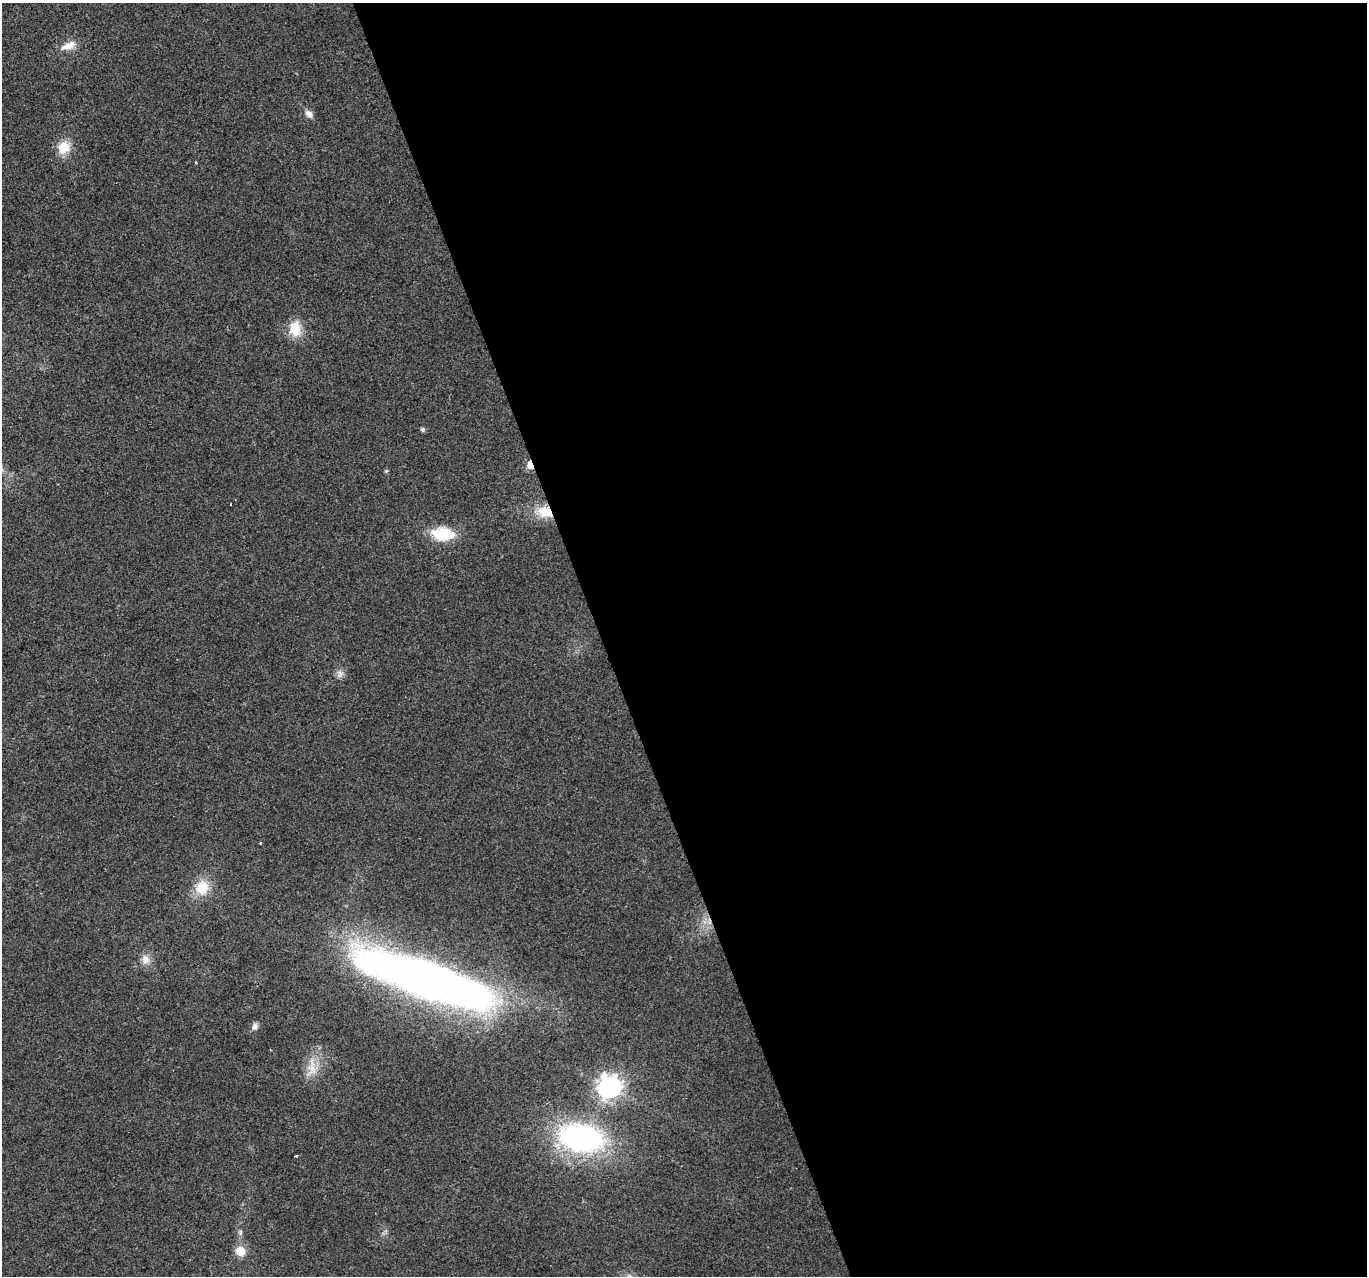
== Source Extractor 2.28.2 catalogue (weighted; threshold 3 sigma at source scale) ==
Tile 8 of 4 x 4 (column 4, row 2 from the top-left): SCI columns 4097-5461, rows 2675-3948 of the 5461 x 5294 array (HDU 1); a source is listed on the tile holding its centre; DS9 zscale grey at full resolution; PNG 1369 x 1278 px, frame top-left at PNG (2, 3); no overlay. Shown black and unused: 56% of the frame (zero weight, under 2 of 3 exposures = <1% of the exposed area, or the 3 px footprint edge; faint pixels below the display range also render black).
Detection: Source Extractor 2.28.2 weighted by HDU 2 'WHT'; one run over the whole footprint, this tile lists its part. Background 0.0183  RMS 0.0061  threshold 0.0273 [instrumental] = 3 sigma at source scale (4.5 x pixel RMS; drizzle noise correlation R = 1.50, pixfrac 1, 0.0396/0.0396 arcsec/px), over >= 5 px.
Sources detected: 23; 1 too faint to see at this stretch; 1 cosmic-ray / hot-pixel residue — not listed; the other 21 listed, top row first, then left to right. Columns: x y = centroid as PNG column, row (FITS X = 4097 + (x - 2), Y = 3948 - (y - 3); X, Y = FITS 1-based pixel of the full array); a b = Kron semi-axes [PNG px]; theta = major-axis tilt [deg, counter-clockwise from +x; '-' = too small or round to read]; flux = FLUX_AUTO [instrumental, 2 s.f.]
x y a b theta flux
69 45 18 11 27 6.8
309 114 11 7 -40 3.4
64 148 17 14 64 11
195 162 4 3 - 0.54
295 328 21 15 -86 12
423 429 5 4 - 1.7
530 465 6 4 -71 17
386 471 5 4 - 0.71
545 512 22 14 -11 15
443 534 21 12 -5 27
260 843 4 2 - 0.41
202 887 20 18 68 14
145 960 13 11 -88 5.2
425 979 108 25 -20 680
255 1027 8 7 - 2.9
312 1067 31 13 86 12
609 1087 9 8 - 470
581 1138 43 26 -9 140
296 1156 4 2 - 1.2
240 1233 8 6 89 1.6
240 1251 8 7 - 12
Overlapping masked pixels (flux is a lower limit): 2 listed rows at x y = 530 465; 545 512